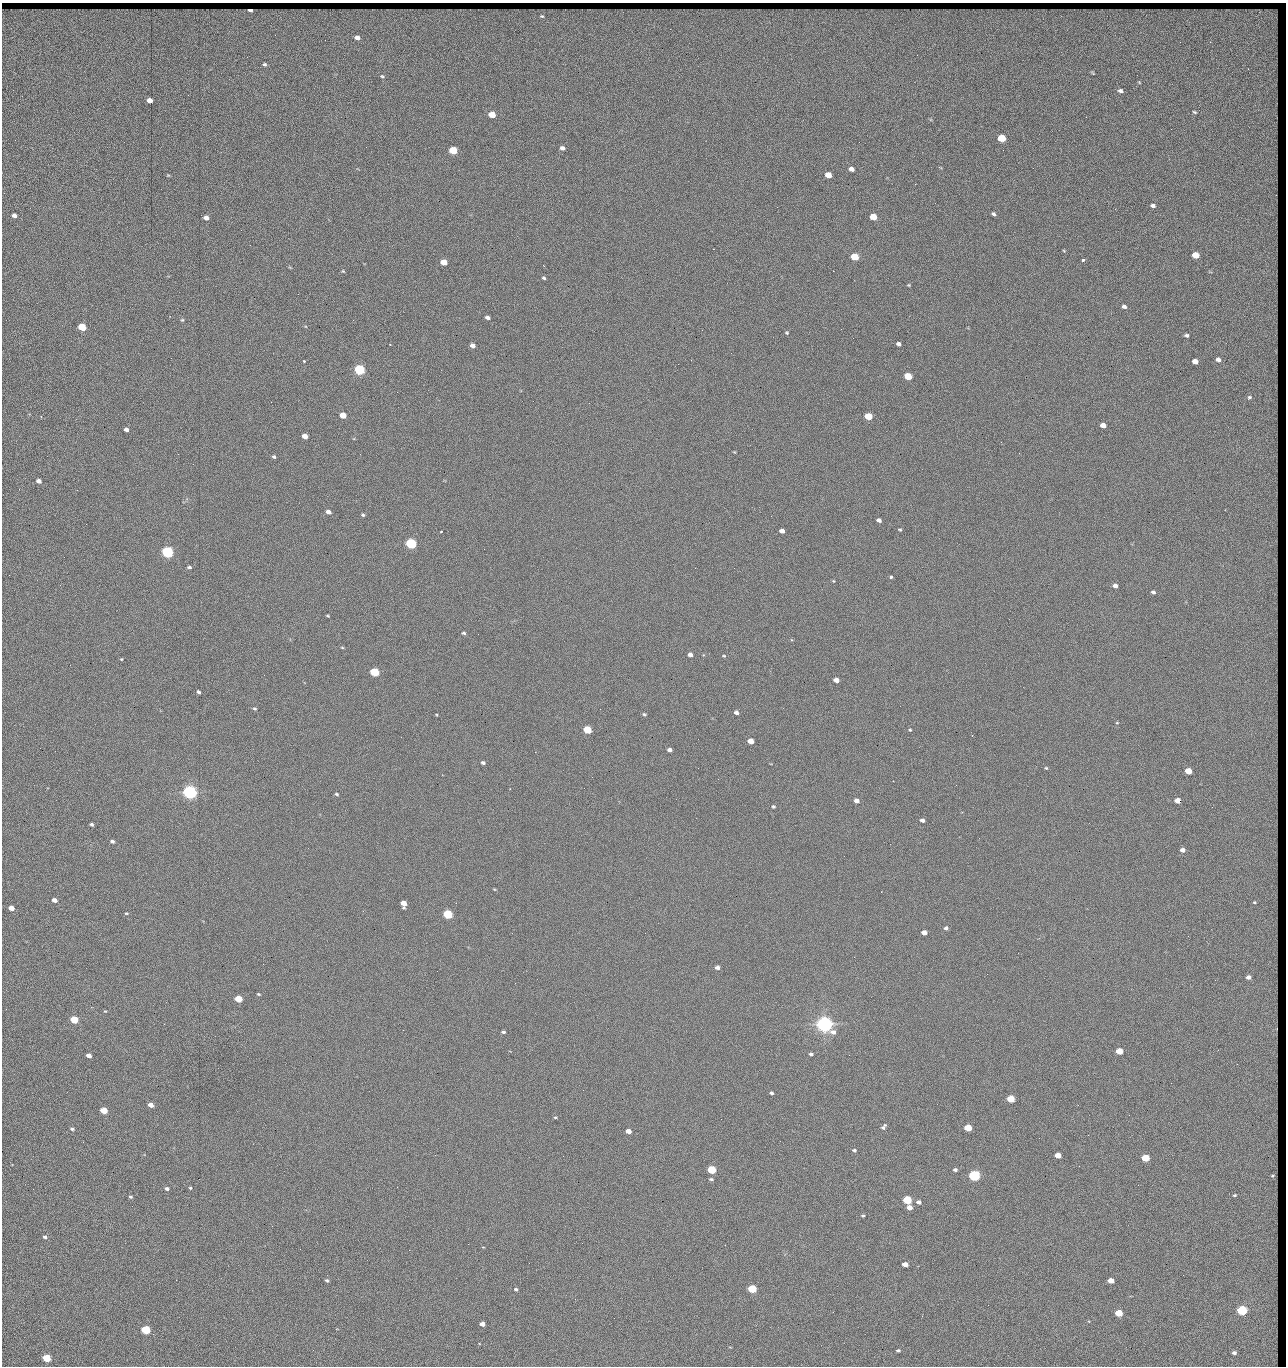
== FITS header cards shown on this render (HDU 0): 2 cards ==
NAXIS1  =                 1284 / length of data axis 1
NAXIS2  =                 1364 / length of data axis 2

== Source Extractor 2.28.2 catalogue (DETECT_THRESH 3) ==
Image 1284 x 1364 px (HDU 0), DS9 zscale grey, 1 PNG px = 1 image px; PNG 1288 x 1368 px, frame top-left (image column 1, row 1364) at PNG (2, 3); no overlay
Background 141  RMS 15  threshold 45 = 3 sigma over >= 5 px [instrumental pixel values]
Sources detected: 237; all 237 listed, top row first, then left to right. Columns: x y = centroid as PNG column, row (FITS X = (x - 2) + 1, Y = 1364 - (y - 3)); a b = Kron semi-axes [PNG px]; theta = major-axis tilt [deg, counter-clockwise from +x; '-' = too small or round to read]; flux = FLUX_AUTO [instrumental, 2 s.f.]
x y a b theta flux
250 10 4 3 - 2.6e+03
542 16 5 4 - 1.4e+03
1275 24 12 5 89 4.4e+03
357 38 5 4 - 5.2e+03
1180 42 2 2 - 1.2e+03
264 64 5 4 - 1.6e+03
1274 64 10 6 83 3.9e+03
1092 73 5 3 - 9.4e+02
382 76 4 3 - 1.1e+03
1139 82 4 3 - 7.6e+02
1274 85 6 4 38 2.1e+03
1120 91 5 4 - 2.9e+03
149 100 5 4 - 8.2e+03
1275 105 12 2 81 2.9e+03
1194 112 4 2 - 1.1e+03
492 114 5 4 - 2.3e+04
1171 129 2 2 - 1.0e+03
1002 138 5 4 - 4.3e+04
562 148 5 4 - 3.7e+03
453 150 5 4 - 5.3e+04
1033 168 2 2 - 1.8e+03
851 169 5 4 - 6.3e+03
168 175 4 4 - 9.4e+02
828 175 5 4 - 1.6e+04
915 184 2 2 - 1.8e+04
1276 200 15 3 -86 2.3e+03
1153 206 5 4 - 3.4e+03
777 207 2 2 - 5.0e+02
1115 209 3 2 - 1.1e+03
993 214 5 3 - 2.4e+03
1271 214 7 4 -17 3.5e+03
14 215 4 4 - 4.9e+03
873 217 5 4 - 2.8e+04
206 218 4 4 - 5.8e+03
1276 242 19 3 85 3.2e+03
1064 251 4 3 - 9.0e+02
1195 255 5 4 - 2.4e+04
855 257 5 4 - 4.1e+04
1083 260 4 3 - 4.0e+03
444 262 5 4 - 2.0e+04
343 271 5 4 - 9.7e+02
833 271 2 2 - 2.7e+04
544 278 4 3 - 1.6e+03
909 285 4 3 - 9.6e+02
1275 293 13 3 -89 3.3e+03
298 294 2 2 - 7.3e+02
1124 307 5 4 - 2.9e+03
487 317 5 3 - 3.1e+03
182 320 5 4 - 1.2e+03
82 327 5 4 - 5.2e+04
841 329 2 2 - 6.9e+02
702 330 2 2 - 3.4e+03
787 333 5 4 - 1.3e+03
1276 333 17 3 90 4.5e+03
1186 335 4 4 - 2.2e+03
390 344 2 2 - 6.2e+02
899 344 4 4 - 3.6e+03
472 346 5 4 - 5.0e+03
1275 351 10 4 -88 2.8e+03
731 353 2 2 - 4.4e+02
1218 360 4 4 - 3.8e+03
304 361 3 3 - 1.8e+03
1195 361 5 4 - 9.6e+03
1275 366 5 3 - 1.1e+03
359 370 5 5 - 1.6e+05
908 376 5 4 - 4.0e+04
1275 387 14 4 -86 2.6e+03
1249 398 7 4 50 2.6e+03
1275 412 5 3 - 1.3e+03
343 415 5 4 - 2.0e+04
868 416 5 4 - 3.3e+04
41 417 3 2 - 7.5e+02
1103 425 5 4 - 9.6e+03
126 429 4 4 - 4.5e+03
305 436 5 4 - 9.3e+03
1001 442 2 2 - 3.4e+03
734 452 3 2 - 7.8e+02
1019 453 2 2 - 6.3e+02
178 454 2 2 - 3.2e+03
1274 456 7 4 36 1.9e+03
274 457 5 4 - 1.7e+03
1276 470 7 3 -74 1.4e+03
39 481 4 4 - 6.0e+03
77 490 3 2 - 1.0e+03
1274 503 11 4 -77 3.7e+03
328 512 5 4 - 5.3e+03
363 515 4 3 - 1.5e+03
771 516 2 2 - 5.2e+02
879 520 5 4 - 3.5e+03
900 529 4 3 - 1.1e+03
441 531 3 2 - 8.6e+02
782 531 4 4 - 5.0e+03
1275 541 6 4 72 2.2e+03
411 544 5 5 - 1.9e+05
484 549 2 2 - 2.7e+03
167 552 5 5 - 3.2e+05
1275 562 12 3 -81 3.7e+03
189 567 5 3 - 1.8e+03
734 568 3 2 - 7.5e+02
891 577 3 3 - 3.9e+03
833 581 4 4 - 9.8e+02
1115 586 4 4 - 5.4e+03
1153 592 4 4 - 2.4e+03
1275 594 8 4 87 2.7e+03
1275 609 8 5 -73 1.5e+03
327 616 4 2 - 9.9e+02
1275 623 10 4 73 2.0e+03
464 633 5 3 - 1.6e+03
342 647 5 3 - 8.7e+02
690 655 4 4 - 5.2e+03
724 656 4 4 - 9.9e+02
1275 657 9 3 76 3.0e+03
121 659 3 3 - 7.6e+02
374 672 5 4 - 9.0e+04
836 680 5 4 - 7.3e+03
1275 687 12 4 -88 2.8e+03
198 692 4 3 - 1.9e+03
254 709 5 4 - 1.3e+03
736 713 4 4 - 3.9e+03
644 714 5 4 - 1.4e+03
1117 723 4 3 - 9.0e+02
1275 726 8 4 78 2.1e+03
587 730 5 4 - 5.0e+04
910 730 4 3 - 1.0e+03
698 739 2 2 - 6.5e+02
751 741 5 4 - 1.5e+04
1275 741 5 3 - 1.4e+03
1275 748 8 3 77 2.0e+03
669 750 4 4 - 3.8e+03
535 752 2 2 - 3.3e+03
483 762 4 3 - 2.4e+03
698 768 2 2 - 2.1e+03
1046 768 4 4 - 1.1e+03
1188 771 5 4 - 2.7e+04
592 777 2 2 - 4.2e+02
718 779 2 2 - 2.7e+03
190 792 5 5 - 6.8e+05
336 794 4 3 - 1.4e+03
1177 800 5 4 - 1.3e+04
856 801 5 4 - 6.0e+03
773 806 4 3 - 1.4e+03
922 820 4 4 - 3.9e+03
1276 821 23 2 90 4.5e+03
92 824 4 3 - 2.0e+03
112 841 5 4 - 2.3e+03
1182 850 4 4 - 5.6e+03
1275 853 8 4 -78 3.0e+03
494 889 5 3 - 9.0e+02
1275 896 19 4 89 5.8e+03
54 900 4 4 - 5.6e+03
1254 902 6 5 - 1.7e+03
403 903 5 5 - 1.3e+04
11 908 5 4 - 1.0e+04
126 913 4 3 - 1.0e+03
448 914 5 4 - 1.2e+05
946 928 4 4 - 2.9e+03
924 932 5 4 - 9.4e+03
1274 954 5 4 - 1.6e+03
717 967 5 4 - 3.6e+03
1248 977 4 4 - 4.1e+03
515 983 2 2 - 2.1e+03
258 994 4 3 - 1.2e+03
238 999 5 4 - 3.3e+04
74 1020 5 4 - 5.3e+04
164 1024 2 2 - 4.2e+02
824 1024 6 5 - 1.0e+06
1275 1029 20 5 88 7.3e+03
403 1030 2 2 - 5.5e+03
503 1032 4 4 - 2.2e+03
1119 1051 5 4 - 2.9e+04
811 1054 4 3 - 2.1e+03
849 1055 2 2 - 1.4e+03
89 1056 5 4 - 6.1e+03
1237 1064 2 2 - 1.7e+03
1275 1076 5 3 - 1.8e+03
1171 1083 2 2 - 2.7e+03
771 1093 4 3 - 2.0e+03
1011 1099 5 4 - 4.8e+04
151 1105 5 4 - 7.3e+03
104 1110 5 4 - 3.1e+04
1275 1115 7 4 -66 2.4e+03
555 1117 4 3 - 9.4e+02
721 1119 2 2 - 7.9e+02
884 1127 8 4 49 2.7e+03
968 1128 5 4 - 4.4e+04
72 1129 5 4 - 1.9e+03
628 1131 5 4 - 8.7e+03
1088 1135 2 2 - 4.9e+02
1276 1141 11 3 79 2.0e+03
83 1142 2 2 - 2.6e+03
854 1150 4 4 - 1.8e+03
1058 1155 5 4 - 1.7e+04
563 1156 2 2 - 9.7e+02
1145 1158 5 4 - 5.7e+04
1079 1166 2 2 - 1.2e+03
712 1170 5 4 - 7.9e+04
955 1170 4 4 - 2.3e+03
974 1175 5 4 - 2.7e+05
1273 1176 7 5 70 4.4e+03
711 1179 5 3 - 1.6e+03
167 1188 4 3 - 2.5e+03
190 1188 4 3 - 1.1e+03
1275 1194 5 3 - 1.8e+03
1235 1195 3 2 - 8.1e+02
130 1197 4 3 - 1.4e+03
907 1200 5 4 - 8.4e+04
919 1202 5 4 - 3.8e+03
909 1207 5 4 - 9.7e+03
863 1216 4 3 - 1.4e+03
1275 1221 6 2 -64 1.4e+03
272 1226 2 2 - 2.1e+03
45 1237 5 4 - 2.1e+03
468 1244 2 2 - 8.7e+03
300 1249 2 2 - 1.8e+03
409 1250 2 2 - 5.4e+03
1275 1251 10 4 87 2.2e+03
905 1264 5 4 - 9.1e+03
327 1280 5 4 - 1.7e+03
1111 1280 5 4 - 1.4e+04
1275 1283 6 4 -89 1.4e+03
516 1289 5 4 - 1.8e+03
752 1289 5 4 - 8.0e+04
575 1299 3 2 - 6.7e+02
988 1305 2 2 - 2.7e+03
1242 1310 5 4 - 1.9e+05
1119 1313 5 4 - 4.5e+04
614 1318 3 2 - 7.4e+02
1275 1319 5 3 - 1.5e+03
482 1324 5 4 - 7.8e+03
146 1330 5 4 - 1.0e+05
1275 1337 7 2 51 7.0e+02
1275 1346 6 3 -71 1.0e+03
313 1350 2 2 - 1.4e+03
898 1350 4 3 - 2.0e+03
1234 1353 4 3 - 2.8e+03
46 1358 5 4 - 5.5e+04
1274 1361 6 4 -80 2.4e+03

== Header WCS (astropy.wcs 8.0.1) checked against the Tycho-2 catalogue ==
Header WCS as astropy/WCSLIB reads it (CRVAL/CRPIX/CD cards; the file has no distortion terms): RA---TAN/DEC--TAN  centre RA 15:41:43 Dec +51:58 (235.43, +51.97 deg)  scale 1.26 arcsec/px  FOV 26.9' x 28.5'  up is +92 deg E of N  parity flipped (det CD > 0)
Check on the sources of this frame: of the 60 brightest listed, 10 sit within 2.0 arcsec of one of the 16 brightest Tycho-2 stars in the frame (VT <= 12.38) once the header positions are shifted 0.32 arcsec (0.32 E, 0.01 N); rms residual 0.95 arcsec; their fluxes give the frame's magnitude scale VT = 24.47 - 2.5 log10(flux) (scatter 0.19 mag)
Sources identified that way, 10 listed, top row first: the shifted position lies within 2.0 arcsec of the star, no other Tycho-2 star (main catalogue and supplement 1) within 4.0 arcsec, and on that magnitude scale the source's flux lands within +1.5 / -3 mag of the star's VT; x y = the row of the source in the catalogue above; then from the Tycho-2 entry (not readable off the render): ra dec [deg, ICRS J2000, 3 dp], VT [Tycho-2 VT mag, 2 dp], TYC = Tycho-2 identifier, HIP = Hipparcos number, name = IAU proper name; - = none
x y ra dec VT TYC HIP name
359 370 235.614 +52.064 11.61 3489-1132-1 - -
411 544 235.514 +52.049 11.19 3489-1407-1 - -
190 792 235.378 +52.130 9.31 3489-1322-1 76850 -
448 914 235.303 +52.042 11.52 3489-958-1 - -
824 1024 235.232 +51.912 9.59 3489-824-1 - -
974 1175 235.143 +51.862 10.97 3489-1016-1 - -
907 1200 235.131 +51.886 12.29 3489-908-1 - -
752 1289 235.084 +51.941 11.45 3489-1346-1 - -
1242 1310 235.062 +51.771 11.53 3489-1453-1 - -
146 1330 235.075 +52.152 11.74 3489-912-1 - -